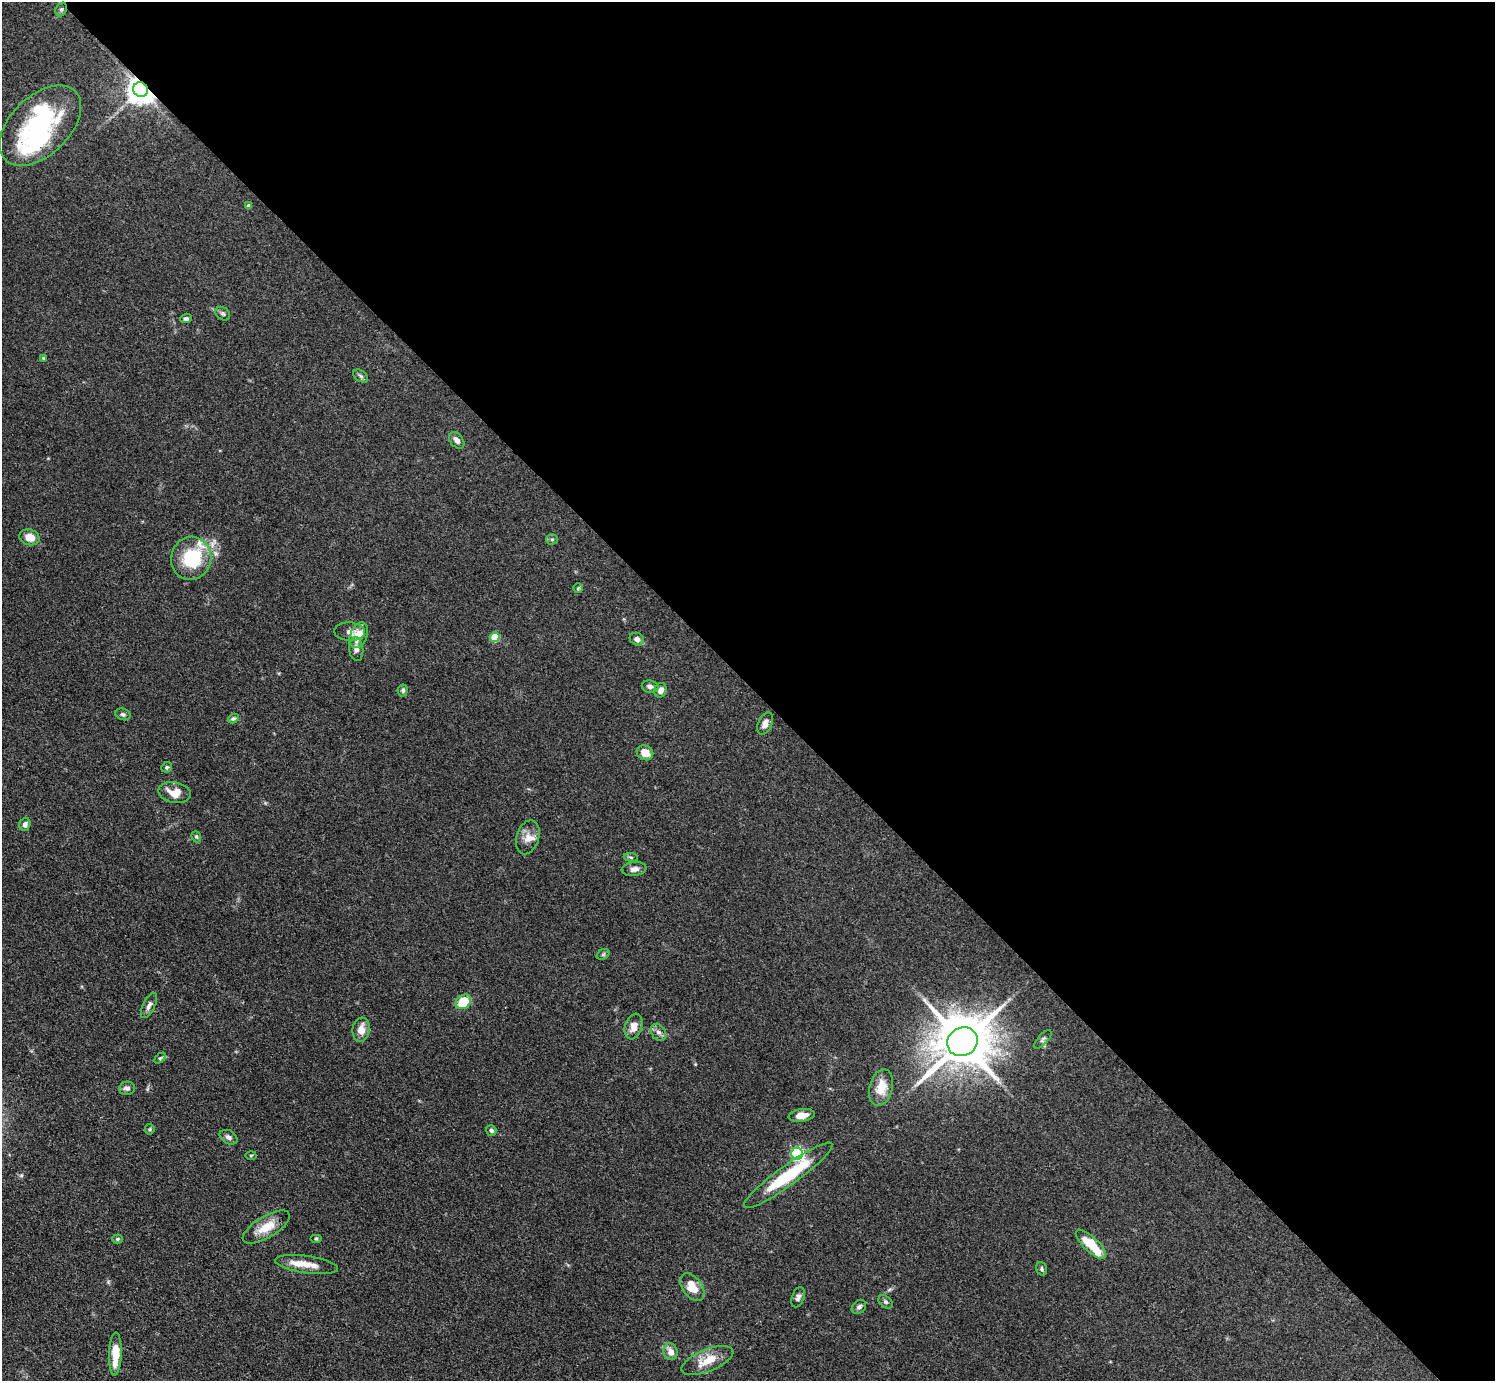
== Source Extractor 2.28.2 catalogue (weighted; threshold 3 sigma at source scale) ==
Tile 8 of 4 x 4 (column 4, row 2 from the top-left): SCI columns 4489-5981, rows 2923-4301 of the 5990 x 5988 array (HDU 1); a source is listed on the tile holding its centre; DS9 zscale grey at full resolution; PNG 1497 x 1383 px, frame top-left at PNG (2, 2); each listed source drawn as its Kron ellipse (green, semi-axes under 4 px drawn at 4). Shown black and unused: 50% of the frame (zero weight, under 3 of 4 exposures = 1% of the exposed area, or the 3 px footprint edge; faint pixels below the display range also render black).
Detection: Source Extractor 2.28.2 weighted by HDU 2 'WHT'; one run over the whole footprint, this tile lists its part. Background 0.101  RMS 0.0065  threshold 0.0292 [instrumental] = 3 sigma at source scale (4.5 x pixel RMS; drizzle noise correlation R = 1.50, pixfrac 1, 0.05/0.05 arcsec/px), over >= 5 px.
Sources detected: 68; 1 inside a brighter object's white glare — neither listed nor drawn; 4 inside a brighter listed object's ellipse — not listed separately; the other 63 listed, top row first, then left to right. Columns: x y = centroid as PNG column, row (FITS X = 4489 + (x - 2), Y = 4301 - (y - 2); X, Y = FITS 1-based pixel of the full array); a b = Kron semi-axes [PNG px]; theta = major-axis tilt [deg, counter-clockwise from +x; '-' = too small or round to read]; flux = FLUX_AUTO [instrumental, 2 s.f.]
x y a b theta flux
61 9 7 5 68 1.3
141 90 7 7 - 830
40 126 49 29 44 90
249 206 4 4 - 2.8
223 314 8 6 -36 1.4
186 318 6 4 19 1.6
43 358 4 4 - 0.53
361 376 8 5 -36 1.5
457 440 9 6 -51 3.3
29 537 10 8 -15 7
552 539 5 5 - 1
191 558 22 20 75 38
578 588 5 5 - 0.89
350 632 15 9 -3 3.7
359 635 13 8 68 10
495 637 5 5 - 20
637 639 7 6 - 2.7
356 649 12 7 -84 2.8
650 687 8 6 -9 2.2
403 690 6 5 - 1.4
661 690 7 6 - 3.3
123 714 8 5 -19 1.5
233 718 6 4 30 1.2
765 723 12 6 68 3.9
645 753 8 7 - 7.1
167 767 5 5 - 1.1
174 793 16 10 -11 9.4
25 824 7 5 72 2.4
196 837 6 4 -69 0.83
528 837 17 11 73 6
631 857 7 3 -8 0.88
634 869 12 7 7 3.3
603 954 7 5 31 1
463 1002 8 6 38 20
149 1005 13 6 65 2.8
634 1026 13 8 72 5.9
361 1030 12 8 82 6.7
658 1032 9 7 -54 2.7
1043 1039 12 5 48 1.5
962 1042 16 14 31 3700
160 1058 6 4 44 0.99
127 1088 8 6 7 2.4
881 1088 19 11 75 11
802 1115 13 6 8 5.7
150 1129 5 5 - 0.8
491 1130 5 5 - 1.4
228 1137 9 6 -28 2
797 1154 6 6 - 110
251 1155 5 3 - 0.66
788 1175 54 10 36 37
266 1227 26 10 31 11
117 1239 5 4 - 1.1
316 1239 6 4 0 0.72
1091 1244 19 7 -44 21
307 1265 32 8 -8 8.9
1042 1269 7 5 -71 1.2
692 1287 16 9 -54 12
798 1297 10 6 69 2.1
885 1302 8 5 -40 1.4
859 1307 8 6 41 2
671 1352 8 7 - 5
115 1354 21 6 88 15
707 1361 28 11 22 12
Overlapping masked pixels (flux is a lower limit): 1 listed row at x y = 141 90